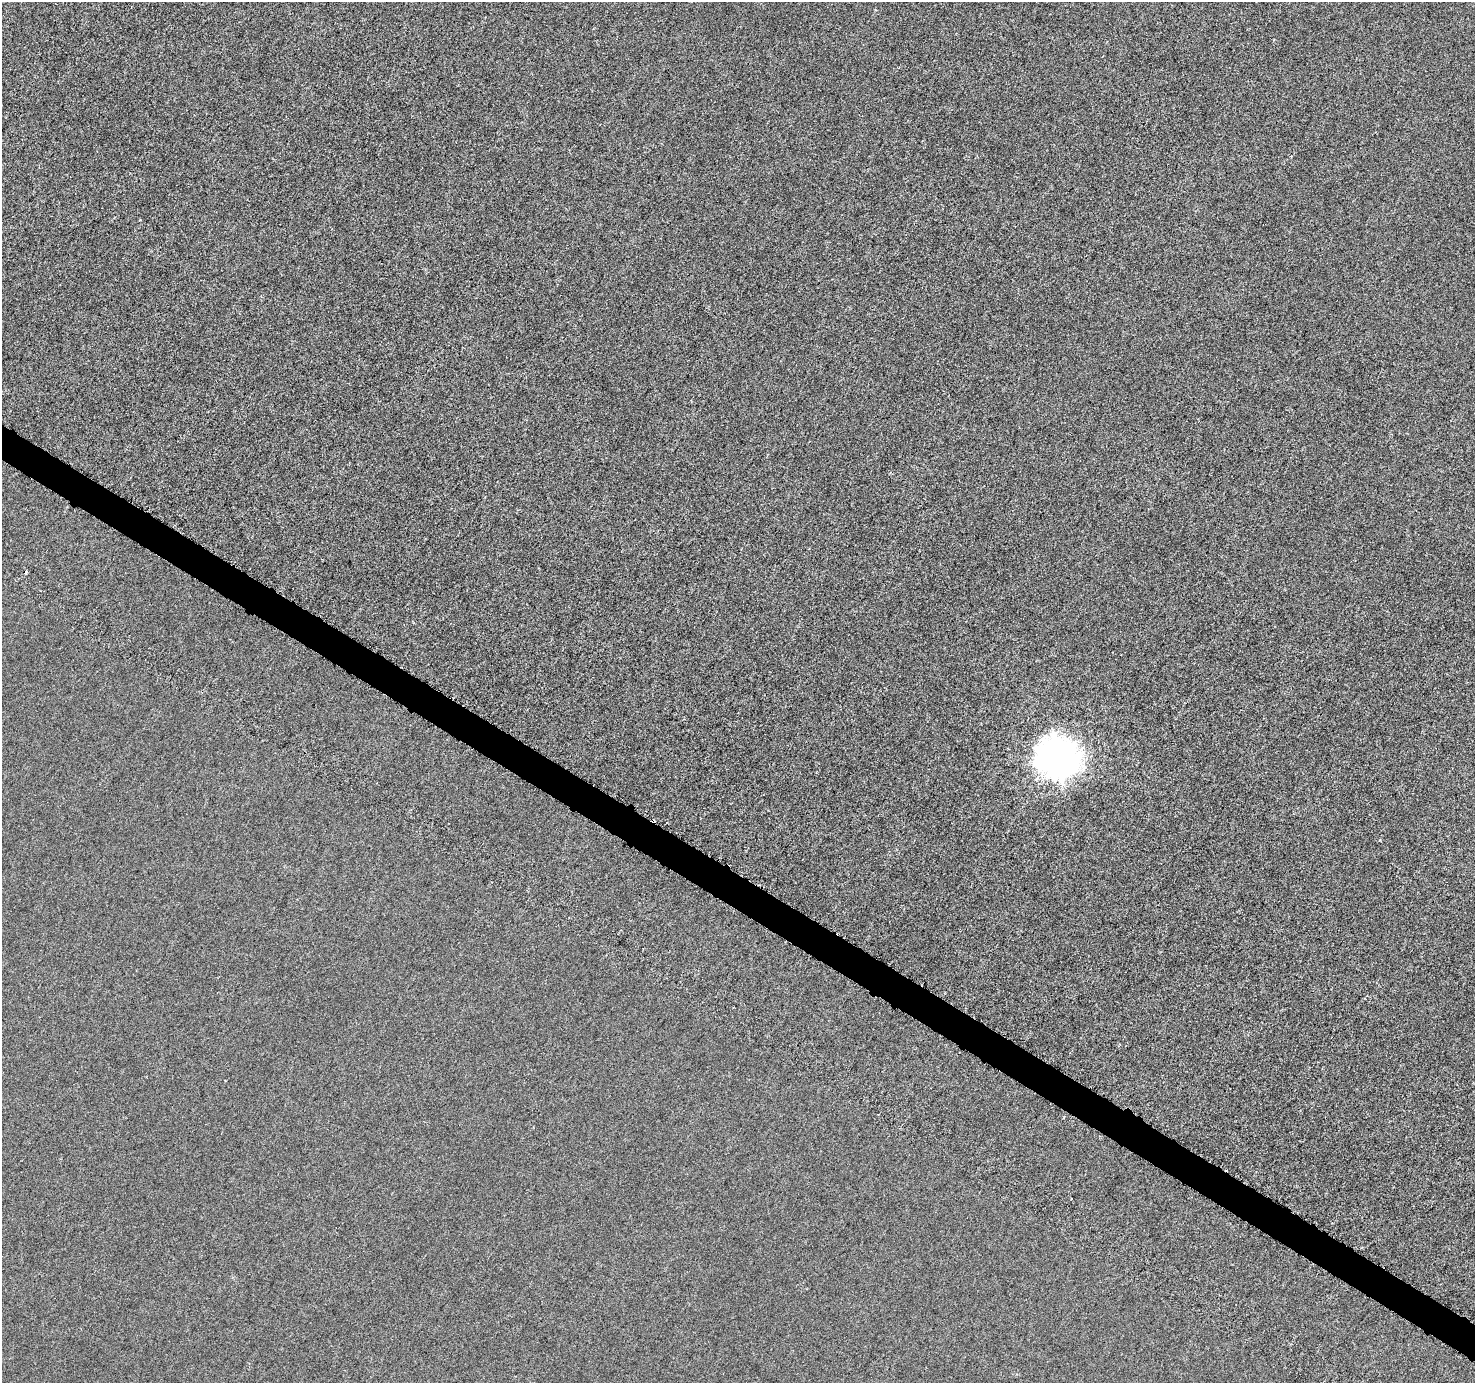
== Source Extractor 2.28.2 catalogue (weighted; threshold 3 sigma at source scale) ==
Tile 6 of 4 x 4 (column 2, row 2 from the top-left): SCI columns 1536-3008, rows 3038-4418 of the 5971 x 6059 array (HDU 1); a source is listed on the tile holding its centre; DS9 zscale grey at full resolution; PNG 1477 x 1385 px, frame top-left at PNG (2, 2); no overlay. Shown black and unused: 3% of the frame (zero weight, under 3 of 6 exposures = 3% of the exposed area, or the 3 px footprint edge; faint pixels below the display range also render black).
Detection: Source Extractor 2.28.2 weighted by HDU 2 'WHT'; one run over the whole footprint, this tile lists its part. Background -1.67e-04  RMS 0.0017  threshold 0.00697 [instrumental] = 3 sigma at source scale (4.09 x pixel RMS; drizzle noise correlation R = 1.36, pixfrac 0.8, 0.0396/0.0396 arcsec/px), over >= 5 px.
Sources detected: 3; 1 cosmic-ray / hot-pixel residue — not listed; the other 2 listed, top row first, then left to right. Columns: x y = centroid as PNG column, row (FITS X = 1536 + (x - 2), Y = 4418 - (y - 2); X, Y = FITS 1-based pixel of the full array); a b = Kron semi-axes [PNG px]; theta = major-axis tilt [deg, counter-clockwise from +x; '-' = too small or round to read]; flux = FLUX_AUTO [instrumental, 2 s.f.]
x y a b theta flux
1058 757 15 14 - 200
1379 840 3 3 - 0.15